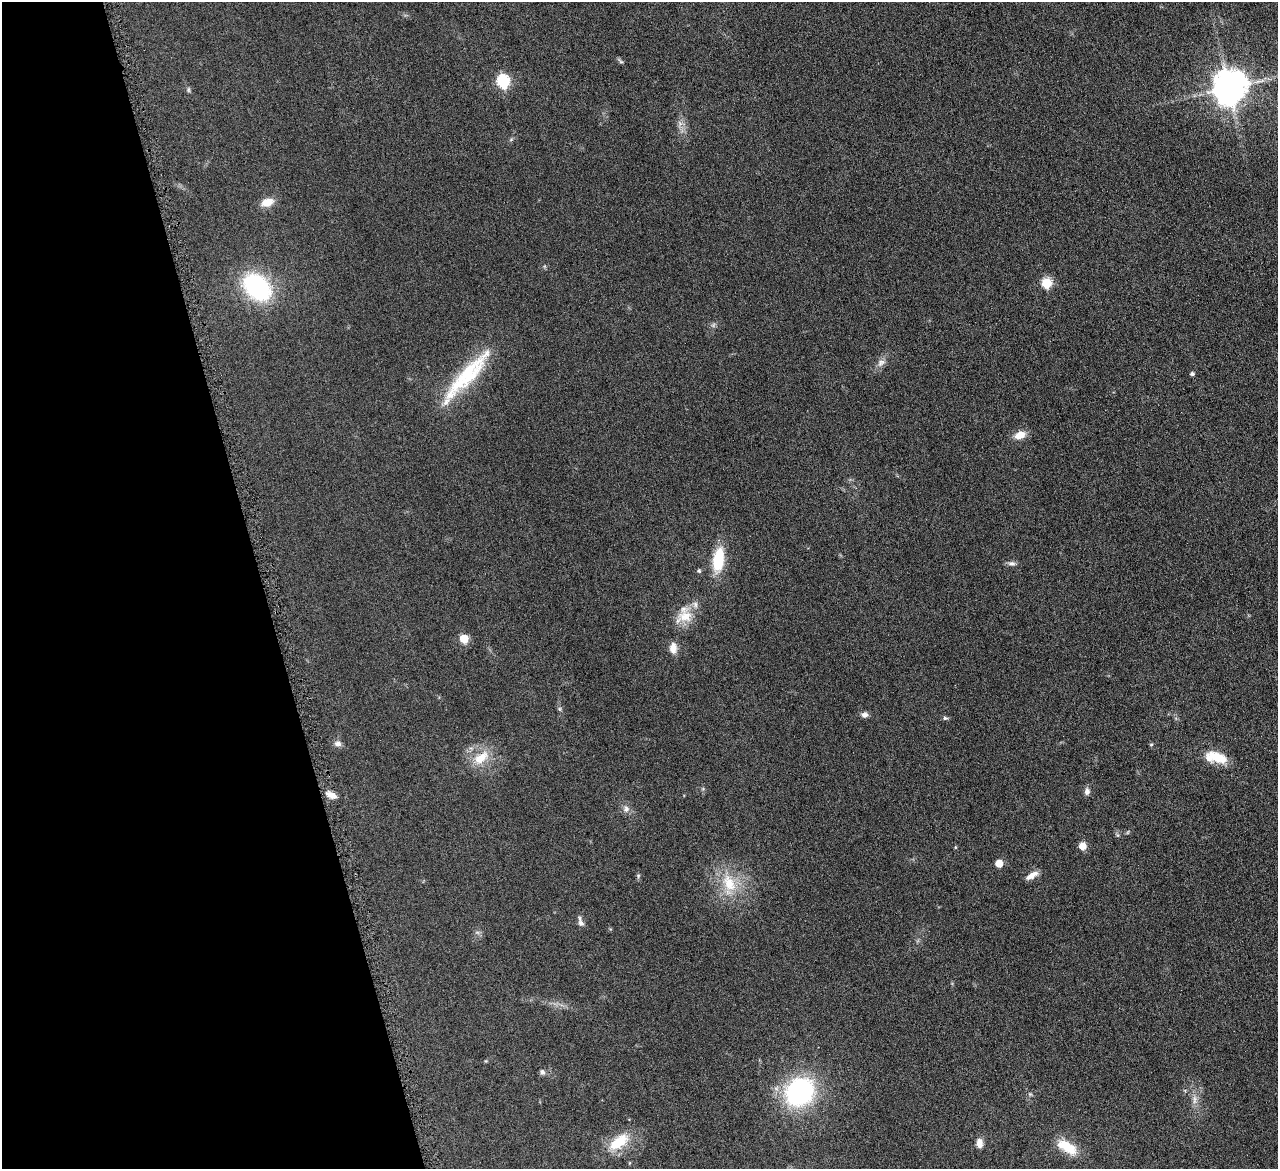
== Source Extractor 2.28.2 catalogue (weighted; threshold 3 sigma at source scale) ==
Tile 5 of 4 x 4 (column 1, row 2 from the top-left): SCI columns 6-1281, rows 2608-3774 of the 5114 x 5096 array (HDU 1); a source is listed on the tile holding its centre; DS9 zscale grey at full resolution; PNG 1280 x 1171 px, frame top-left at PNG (2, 2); no overlay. Shown black and unused: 20% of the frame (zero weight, under 4 of 8 exposures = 1% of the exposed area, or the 3 px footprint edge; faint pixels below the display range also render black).
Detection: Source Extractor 2.28.2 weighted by HDU 2 'WHT'; one run over the whole footprint, this tile lists its part. Background 0.0891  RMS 0.0087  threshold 0.0355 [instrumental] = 3 sigma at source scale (4.09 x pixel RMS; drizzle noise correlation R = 1.36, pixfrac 0.8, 0.05/0.05 arcsec/px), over >= 5 px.
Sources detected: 42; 1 inside a brighter object's white glare — not listed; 1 inside a brighter listed object's ellipse — not listed separately; the other 40 listed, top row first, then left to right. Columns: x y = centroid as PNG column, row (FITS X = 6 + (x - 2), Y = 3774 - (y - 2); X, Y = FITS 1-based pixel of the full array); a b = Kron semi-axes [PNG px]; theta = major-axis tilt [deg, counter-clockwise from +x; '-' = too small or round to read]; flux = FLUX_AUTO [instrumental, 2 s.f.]
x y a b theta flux
621 62 6 4 -19 1.2
503 81 6 6 - 100
1229 88 9 8 - 1600
188 90 8 4 -82 1.3
267 202 14 9 19 9.5
1046 283 5 5 - 49
257 287 25 18 -44 100
881 363 12 8 36 4
1192 374 5 5 - 1.5
466 376 88 17 48 58
1020 435 11 8 21 9.8
718 560 28 12 83 27
1012 563 11 6 -6 2.6
699 571 5 5 - 1.3
685 616 27 17 24 16
464 639 5 5 - 30
673 648 13 8 90 6.8
560 709 6 4 -71 1.2
865 715 7 6 - 3.3
945 718 7 5 -1 1.4
338 744 9 7 -6 3.1
1151 744 6 4 2 0.75
1218 757 29 12 -21 17
481 758 22 12 37 16
1087 791 9 6 80 2.9
331 795 13 6 -20 5.5
626 809 10 8 80 3.5
1082 846 5 5 - 14
955 847 4 4 - 0.78
999 863 5 5 - 18
1032 875 15 6 31 5.8
638 876 5 5 - 1.1
729 883 29 17 -66 27
581 923 10 7 -59 3.1
542 1072 6 6 - 2.3
799 1092 34 28 42 100
1194 1099 16 5 90 4.2
619 1142 24 12 35 24
979 1143 9 6 -88 6.1
1067 1147 28 13 -31 18